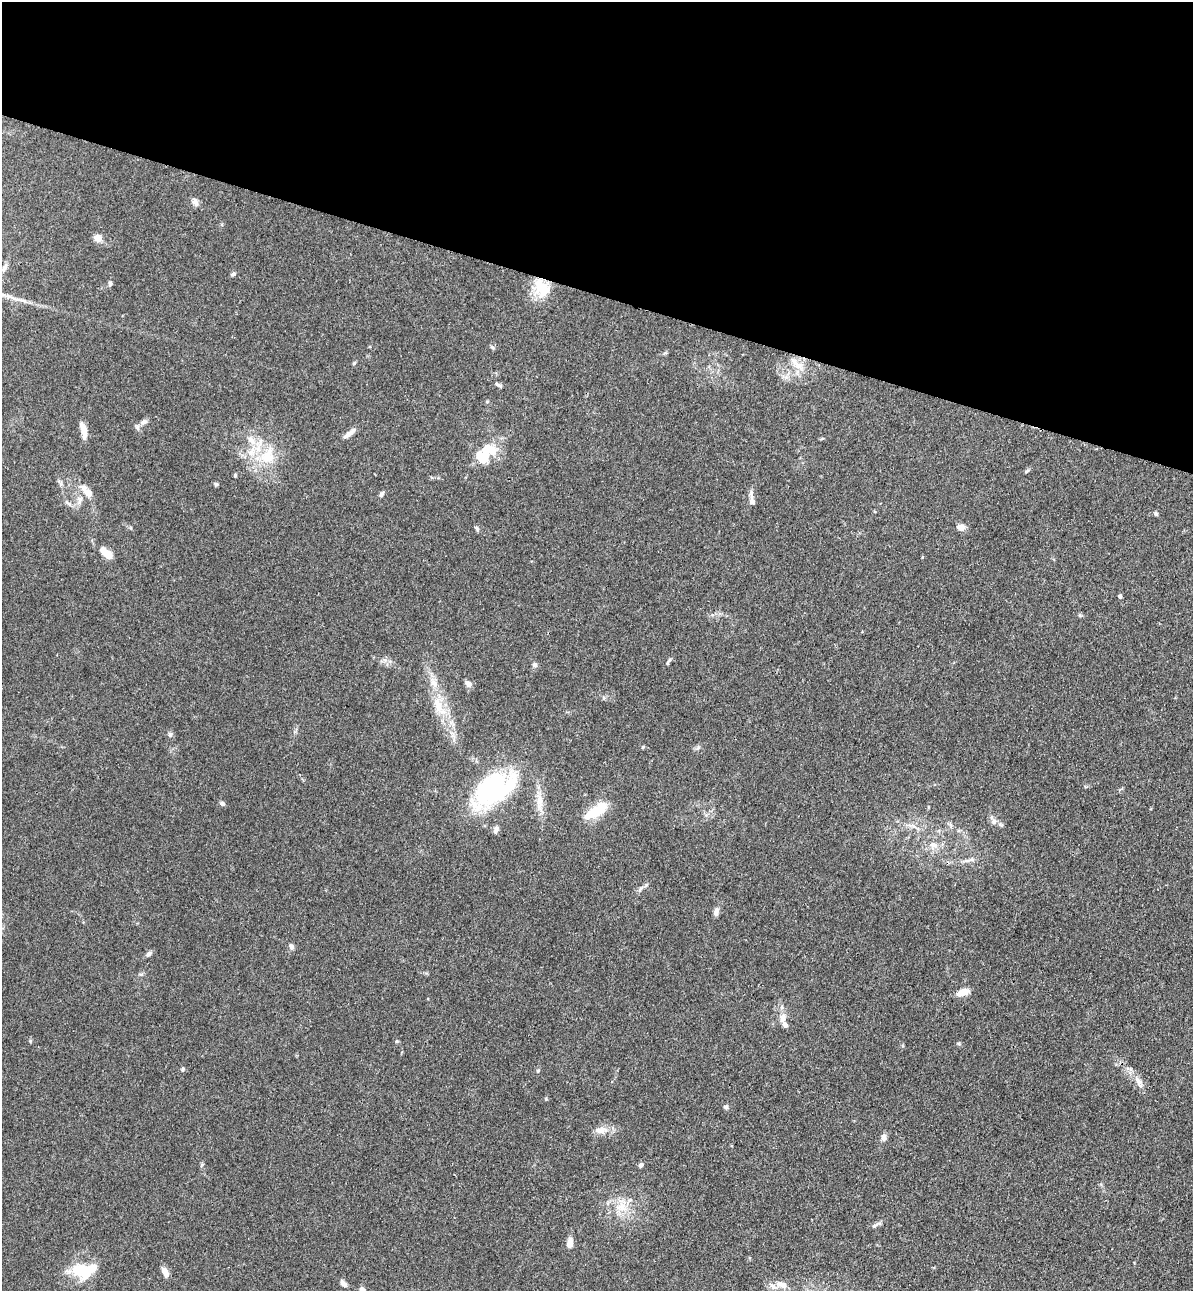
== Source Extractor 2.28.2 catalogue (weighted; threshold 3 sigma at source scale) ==
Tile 2 of 4 x 4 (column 2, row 1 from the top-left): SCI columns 1544-2734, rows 3903-5191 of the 5346 x 5227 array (HDU 1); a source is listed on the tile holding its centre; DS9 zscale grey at full resolution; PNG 1195 x 1293 px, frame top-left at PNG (2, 2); no overlay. Shown black and unused: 23% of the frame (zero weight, under 3 of 4 exposures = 6% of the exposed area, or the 3 px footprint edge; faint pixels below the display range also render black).
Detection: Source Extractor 2.28.2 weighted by HDU 2 'WHT'; one run over the whole footprint, this tile lists its part. Background 0.0962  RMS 0.0061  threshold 0.0274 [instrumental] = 3 sigma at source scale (4.5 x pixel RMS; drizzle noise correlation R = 1.50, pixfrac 1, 0.05/0.05 arcsec/px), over >= 5 px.
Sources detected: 80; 3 inside a brighter object's white glare — not listed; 9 inside a brighter listed object's ellipse — not listed separately; the other 68 listed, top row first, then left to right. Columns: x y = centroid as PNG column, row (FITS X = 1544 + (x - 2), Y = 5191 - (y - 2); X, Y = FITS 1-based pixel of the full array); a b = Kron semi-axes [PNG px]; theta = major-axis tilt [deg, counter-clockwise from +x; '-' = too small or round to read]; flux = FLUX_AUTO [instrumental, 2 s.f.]
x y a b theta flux
195 202 10 7 -64 2.8
97 238 10 9 - 3.9
4 268 12 5 64 2
233 274 6 5 - 1.1
110 284 7 5 -76 1
541 288 25 18 -54 17
492 347 8 4 -54 0.9
354 363 6 4 45 0.71
798 366 19 10 -24 7.3
500 385 8 5 -17 1.2
143 422 12 7 18 2.6
83 430 19 7 -77 5.5
350 433 20 6 38 3.8
251 440 16 7 -46 5.4
490 449 24 15 -12 13
268 456 26 21 66 21
1027 471 8 3 45 0.84
235 475 5 4 - 0.74
216 484 5 5 - 1.1
89 493 12 8 -34 4.9
381 494 7 5 65 1.5
79 500 14 7 72 3.6
752 501 14 7 -77 2.9
69 503 12 5 -34 2
1156 514 6 5 - 1
961 527 10 7 -15 3.6
477 528 8 4 -68 0.99
108 554 10 7 -48 6.6
1120 596 5 4 - 1.2
1080 615 6 5 - 0.87
670 660 6 4 49 0.91
535 665 6 6 - 1.8
468 684 8 6 -35 3.2
438 705 28 11 -73 14
170 735 8 6 -75 1.4
698 748 7 4 19 1.1
492 789 47 25 35 96
540 801 29 8 -87 8.7
222 803 6 5 - 1.5
596 811 30 11 32 17
994 821 8 7 - 2.2
496 829 9 6 71 2.1
933 845 12 9 -3 4.9
972 859 8 5 18 2
640 889 11 5 58 1.7
716 912 11 6 77 2.5
291 946 8 6 -42 1.7
149 954 9 6 44 1.7
962 992 14 7 20 6.4
783 1018 13 8 85 3.9
30 1041 5 4 - 0.66
396 1041 5 3 - 0.63
958 1043 5 3 - 0.73
183 1069 5 5 - 0.94
538 1071 6 4 1 0.67
1139 1082 20 7 -63 4.6
546 1099 5 4 - 0.61
726 1107 6 5 - 1.2
601 1130 18 10 8 5.7
883 1137 8 6 80 2.7
641 1165 6 5 - 1.8
621 1207 15 11 -17 9.1
875 1225 16 3 29 1.6
570 1242 11 7 82 3.6
81 1270 22 15 -1 20
165 1272 12 7 -61 3.7
343 1283 9 5 -50 2.4
782 1285 18 9 -22 5.4
Overlapping masked pixels (flux is a lower limit): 1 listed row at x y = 541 288
Unlisted compact peaks at least as high as the median listed source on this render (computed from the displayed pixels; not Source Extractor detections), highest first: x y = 643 747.